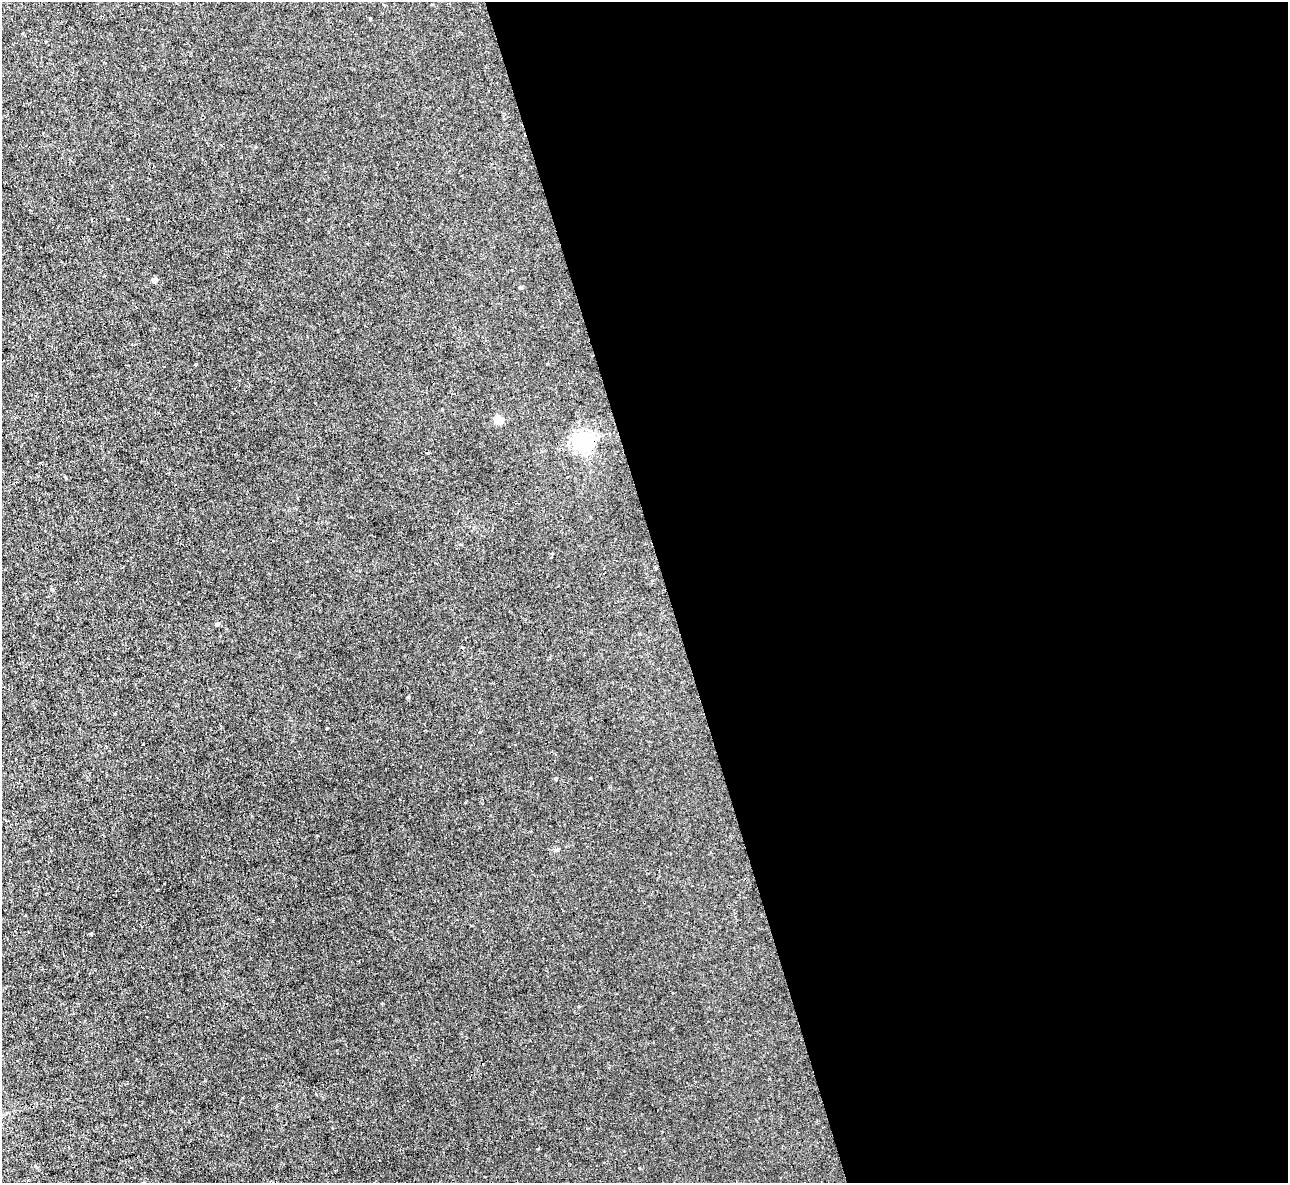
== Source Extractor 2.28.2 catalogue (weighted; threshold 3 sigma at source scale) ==
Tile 8 of 4 x 4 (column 4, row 2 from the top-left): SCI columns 3861-5146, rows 2507-3687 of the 5146 x 5131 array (HDU 1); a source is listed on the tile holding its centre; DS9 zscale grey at full resolution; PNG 1290 x 1185 px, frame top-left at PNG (2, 2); no overlay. Shown black and unused: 48% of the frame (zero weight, under 3 of 4 exposures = <1% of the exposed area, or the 3 px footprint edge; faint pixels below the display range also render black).
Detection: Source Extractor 2.28.2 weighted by HDU 2 'WHT'; one run over the whole footprint, this tile lists its part. Background 0.00342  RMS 0.0017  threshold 0.00747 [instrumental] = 3 sigma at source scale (4.5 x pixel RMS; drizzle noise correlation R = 1.50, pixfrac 1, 0.05/0.05 arcsec/px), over >= 5 px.
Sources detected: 9; all 9 listed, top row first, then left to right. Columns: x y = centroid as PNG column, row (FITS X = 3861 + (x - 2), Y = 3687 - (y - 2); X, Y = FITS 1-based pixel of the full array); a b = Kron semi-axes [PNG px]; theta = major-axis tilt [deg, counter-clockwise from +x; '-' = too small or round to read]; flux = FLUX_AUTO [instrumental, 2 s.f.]
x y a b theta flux
370 18 3 3 - 0.13
154 280 4 4 - 1.3
520 287 5 4 - 0.23
195 364 4 3 - 0.12
499 419 5 5 - 5.7
583 440 7 6 - 76
52 589 5 4 - 0.21
408 697 4 4 - 0.15
556 778 4 4 - 0.2
Overlapping masked pixels (flux is a lower limit): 1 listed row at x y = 583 440